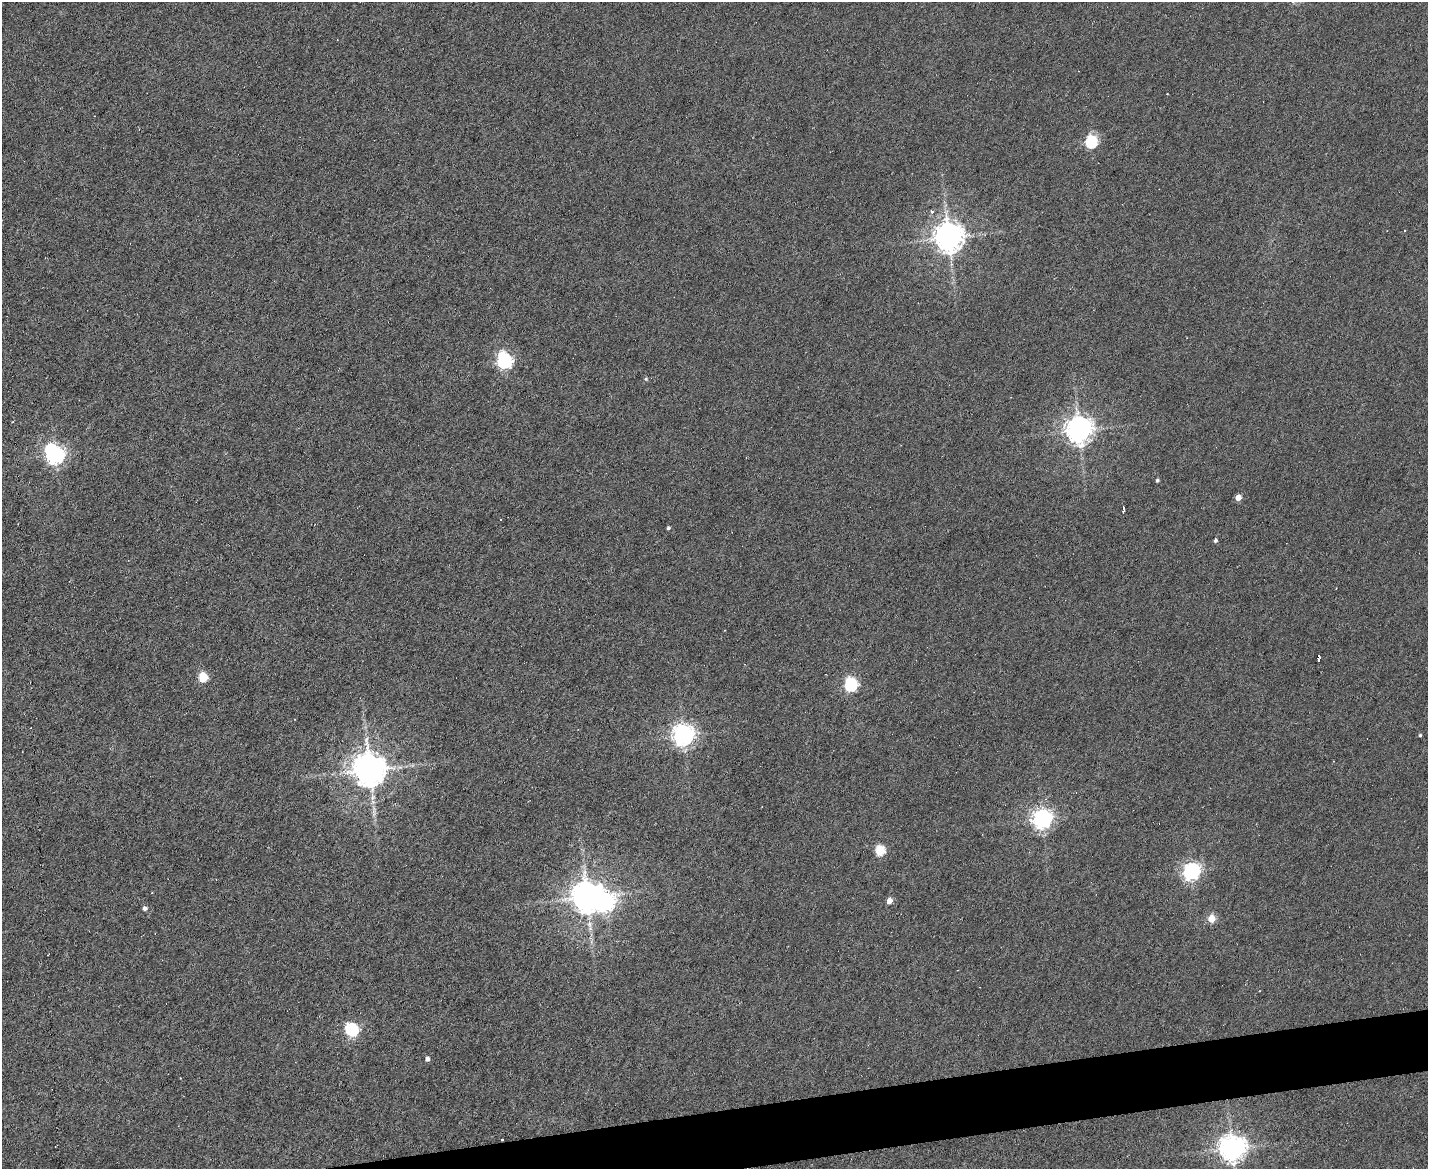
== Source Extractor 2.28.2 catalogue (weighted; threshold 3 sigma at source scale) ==
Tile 5 of 3 x 4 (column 2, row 2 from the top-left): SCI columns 1666-3091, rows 2337-3503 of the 4649 x 4671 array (HDU 1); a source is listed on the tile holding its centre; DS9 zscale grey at full resolution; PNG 1430 x 1171 px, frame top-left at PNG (2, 2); no overlay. Shown black and unused: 3% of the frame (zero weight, under 4 of 8 exposures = <1% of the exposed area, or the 3 px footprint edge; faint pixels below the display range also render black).
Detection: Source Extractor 2.28.2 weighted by HDU 2 'WHT'; one run over the whole footprint, this tile lists its part. Background 0.00302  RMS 0.004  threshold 0.0164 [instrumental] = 3 sigma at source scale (4.09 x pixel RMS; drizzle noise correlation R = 1.36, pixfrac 0.8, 0.05/0.05 arcsec/px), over >= 5 px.
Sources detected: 35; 1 inside a brighter object's white glare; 1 cosmic-ray / hot-pixel residue — not listed; the other 33 listed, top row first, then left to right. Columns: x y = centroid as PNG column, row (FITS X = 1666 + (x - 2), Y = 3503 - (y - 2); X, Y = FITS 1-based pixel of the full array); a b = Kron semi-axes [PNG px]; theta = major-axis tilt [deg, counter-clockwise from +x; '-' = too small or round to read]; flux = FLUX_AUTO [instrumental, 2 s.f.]
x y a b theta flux
139 129 4 3 - 0.25
1091 142 6 5 - 45
932 212 5 4 - 0.87
1405 231 3 3 - 0.68
948 237 9 9 - 580
504 361 7 6 - 94
646 379 5 5 - 0.52
1079 430 9 8 - 410
55 455 8 7 - 170
1157 480 4 4 - 0.62
1238 497 5 4 - 4.5
1123 507 4 2 - 6.4
668 528 4 3 - 0.6
1215 540 4 4 - 0.77
1319 656 5 3 - 4.6
203 677 5 5 - 17
851 685 6 6 - 57
683 735 7 7 - 250
1420 735 4 3 - 0.45
369 770 10 9 - 830
1042 819 7 7 - 200
880 851 6 5 - 20
1191 872 7 6 - 130
587 897 9 8 - 640
889 901 5 4 - 3.7
145 908 5 5 - 1.2
1211 919 5 5 - 8
48 954 4 2 - 0.64
1259 991 3 2 - 0.25
352 1030 6 6 - 58
427 1059 4 4 - 1.6
502 1139 3 3 - 0.53
1232 1148 8 8 - 440
Overlapping masked pixels (flux is a lower limit): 1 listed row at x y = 502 1139